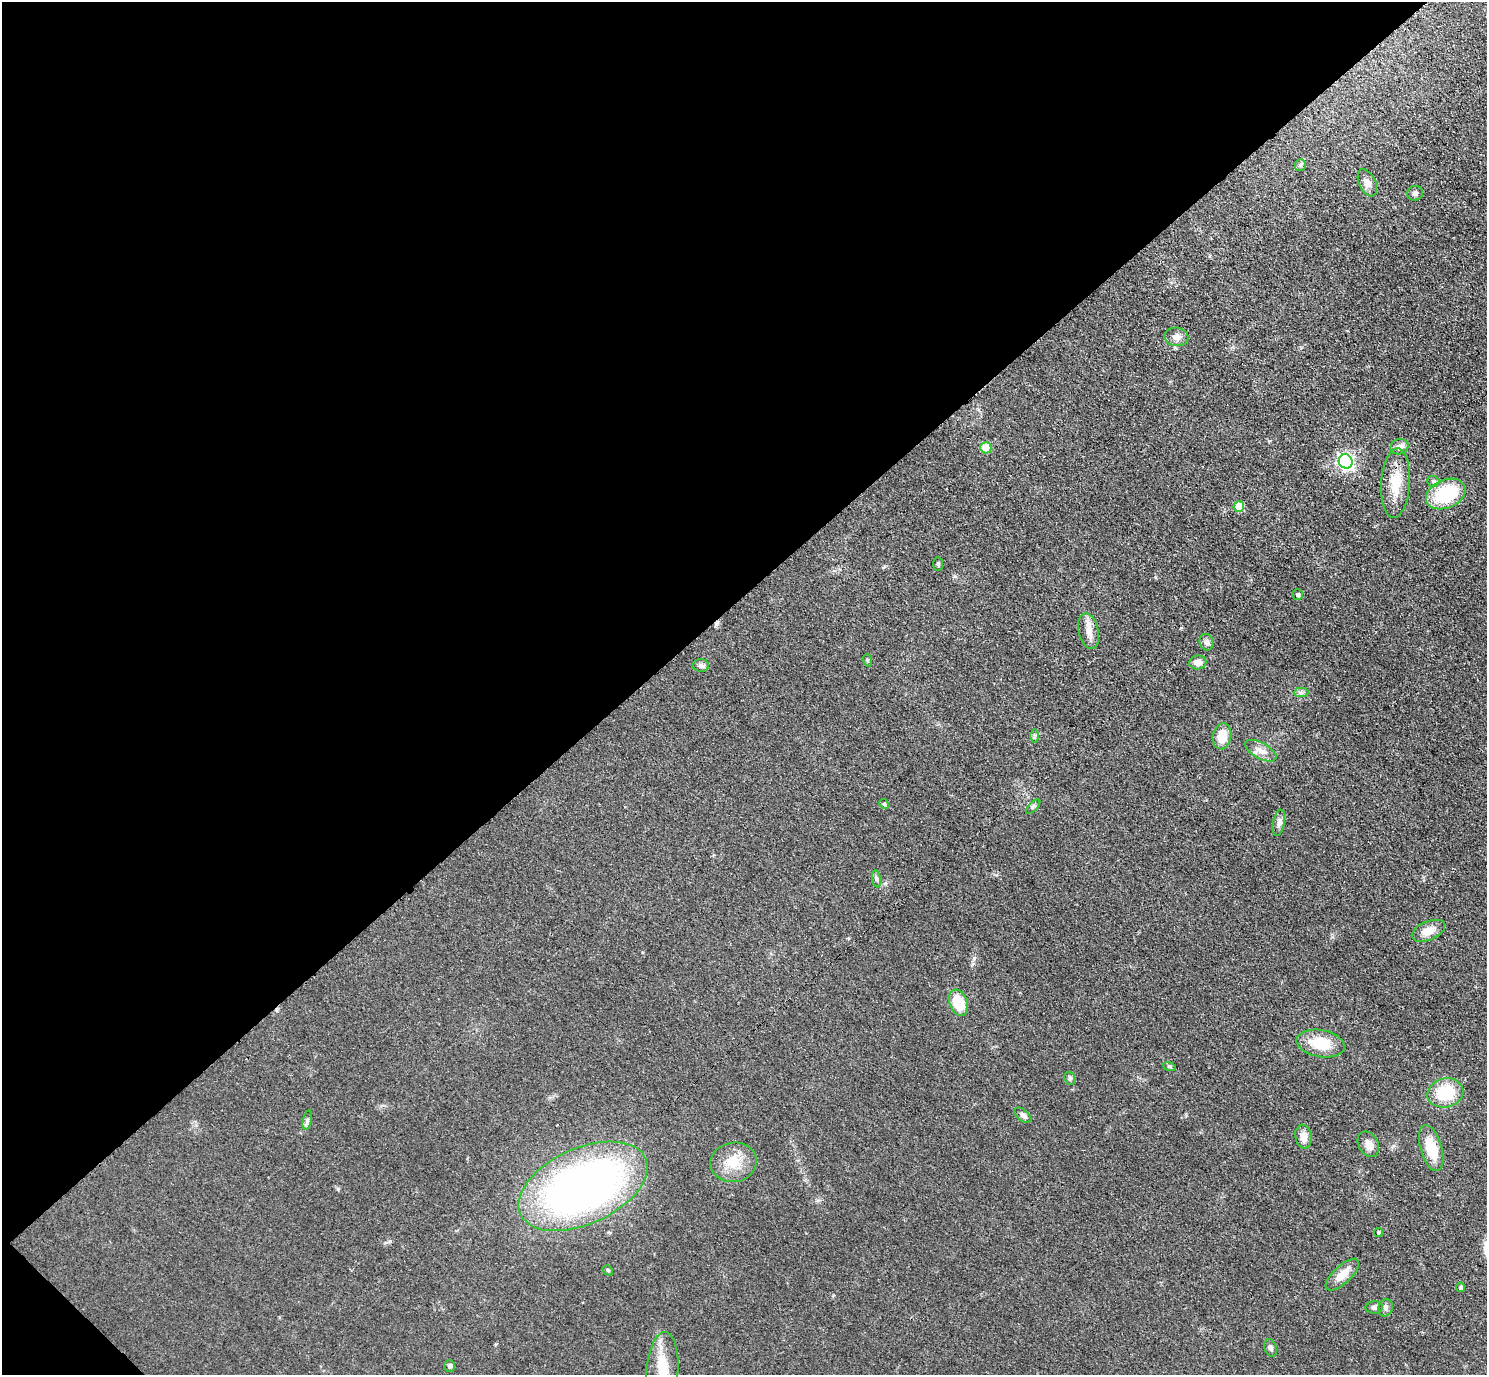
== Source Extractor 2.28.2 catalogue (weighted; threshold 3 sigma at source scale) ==
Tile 5 of 4 x 4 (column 1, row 2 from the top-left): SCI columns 45-1529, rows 2943-4315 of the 6029 x 6027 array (HDU 1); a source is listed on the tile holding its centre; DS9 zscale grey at full resolution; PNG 1489 x 1377 px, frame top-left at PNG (2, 2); each listed source drawn as its Kron ellipse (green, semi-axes under 4 px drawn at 4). Shown black and unused: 44% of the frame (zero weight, under 3 of 4 exposures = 6% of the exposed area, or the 3 px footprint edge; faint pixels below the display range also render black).
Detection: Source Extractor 2.28.2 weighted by HDU 2 'WHT'; one run over the whole footprint, this tile lists its part. Background 0.0495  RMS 0.0064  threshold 0.029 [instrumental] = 3 sigma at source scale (4.5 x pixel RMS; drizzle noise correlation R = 1.50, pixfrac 1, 0.05/0.05 arcsec/px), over >= 5 px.
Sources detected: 51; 1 cosmic-ray / hot-pixel residue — neither listed nor drawn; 2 inside a brighter listed object's ellipse — not listed separately; the other 48 listed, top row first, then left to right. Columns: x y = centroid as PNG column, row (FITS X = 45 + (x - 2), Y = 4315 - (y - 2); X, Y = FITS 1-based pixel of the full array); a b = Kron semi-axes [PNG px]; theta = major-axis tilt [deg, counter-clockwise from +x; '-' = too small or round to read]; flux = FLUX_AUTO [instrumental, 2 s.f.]
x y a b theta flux
1300 165 6 5 - 1.2
1367 183 14 8 -64 4.1
1415 193 8 7 - 2
1176 337 12 9 -6 4.2
1399 447 9 7 19 4.3
986 448 5 5 - 17
1346 461 7 6 - 190
1433 481 6 5 - 1.4
1396 483 35 14 86 16
1446 494 21 14 24 39
1239 506 5 5 - 15
938 564 7 5 -89 1.1
1298 595 5 5 - 1.1
1089 631 18 10 -76 5.9
1207 642 8 7 - 2.3
867 660 6 4 -71 0.72
1198 662 8 7 - 4.6
701 666 8 6 -4 1.8
1301 693 7 4 2 1.6
1035 736 7 4 89 1.1
1222 736 13 9 80 12
1260 751 17 8 -29 5
884 804 5 4 - 0.84
1033 807 9 4 46 1.2
1279 823 13 6 79 2.5
876 879 8 4 -81 1.4
1428 931 17 9 22 8.1
958 1003 14 9 -70 18
1321 1044 24 13 -10 19
1169 1066 6 4 -19 0.87
1070 1078 7 5 -70 1.2
1445 1093 18 14 14 25
1023 1115 10 5 -38 2.7
307 1120 10 4 78 1.5
1303 1137 12 8 -80 5.9
1368 1144 13 10 -61 4.2
1431 1148 24 10 -74 17
733 1162 23 19 8 15
583 1186 68 38 24 370
1379 1232 4 4 - 1.2
608 1270 5 4 - 0.94
1342 1275 21 9 43 8.7
1461 1287 4 4 - 1.6
1374 1307 8 6 3 1.8
1386 1308 9 7 68 2
1271 1348 9 6 -70 1.9
450 1366 6 5 - 1.9
662 1371 39 16 85 19
Isophote crosses this tile's border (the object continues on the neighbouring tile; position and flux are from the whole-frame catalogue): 1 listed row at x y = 662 1371
Unlisted compact peaks at least as high as the median listed source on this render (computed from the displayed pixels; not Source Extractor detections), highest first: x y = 974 958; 338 1189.